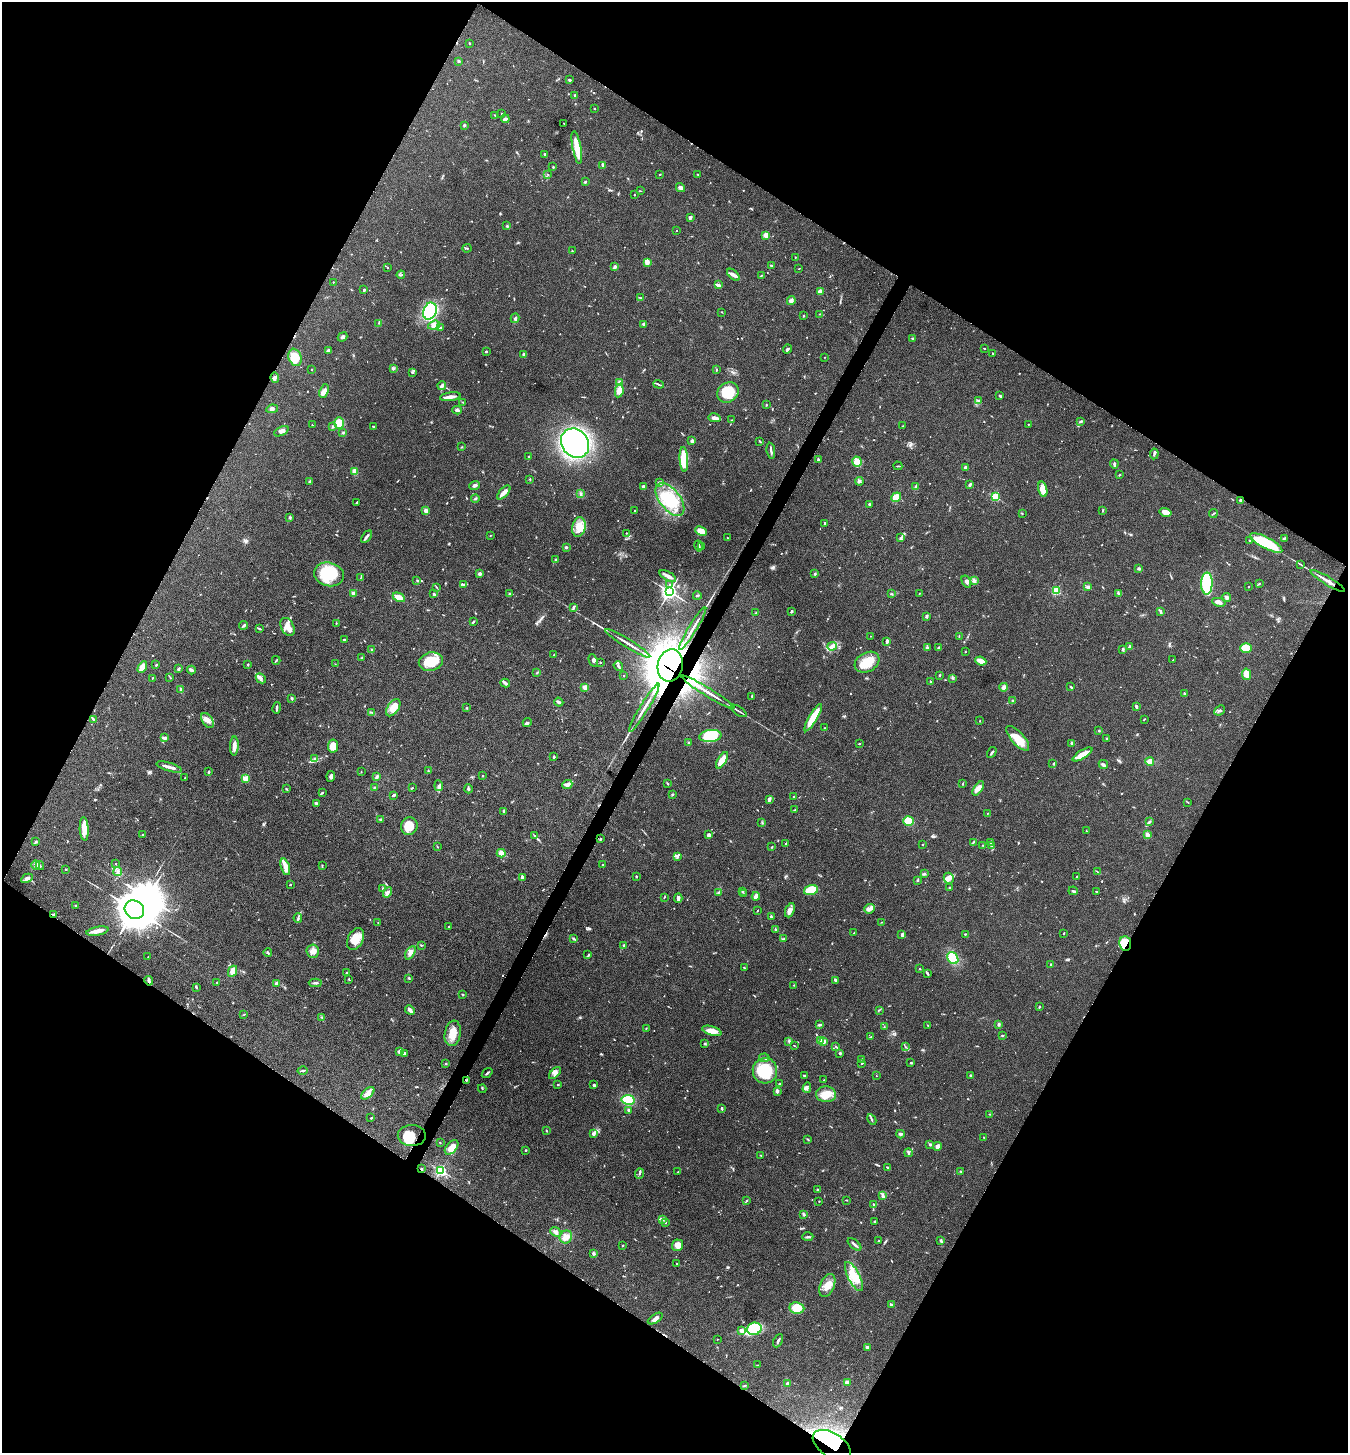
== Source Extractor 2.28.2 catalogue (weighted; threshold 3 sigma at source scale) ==
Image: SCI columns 290-5670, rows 4-5806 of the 5822 x 5813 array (HDU 1 of 3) = the unmasked area's bounding box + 8 px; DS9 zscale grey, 4 x 4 block average (1 PNG px = mean of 4 x 4 image px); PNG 1350 x 1455 px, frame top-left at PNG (2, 2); each listed source drawn as its Kron ellipse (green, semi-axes under 4 px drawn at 4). Shown black and unused: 48% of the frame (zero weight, under 5 of 9 exposures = <1% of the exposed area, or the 3 px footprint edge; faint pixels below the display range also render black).
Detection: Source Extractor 2.28.2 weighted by HDU 2 'WHT'. Background 0.0706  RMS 0.0042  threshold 0.0172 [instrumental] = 3 sigma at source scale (4.09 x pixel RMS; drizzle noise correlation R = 1.36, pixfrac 0.8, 0.05/0.05 arcsec/px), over >= 5 px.
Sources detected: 883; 1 too faint to see at this stretch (4 x 4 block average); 8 inside a brighter object's white glare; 8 cosmic-ray / hot-pixel residue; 1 long thin detection or spike segment (spike, bleed or trail) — neither listed nor drawn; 16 coinciding with a brighter row at this scale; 46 inside a brighter listed object's ellipse — not listed separately; of the other 803, all 500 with FLUX_AUTO >= 1.08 (the completeness limit of this list) listed and drawn (303 fainter detections not listed), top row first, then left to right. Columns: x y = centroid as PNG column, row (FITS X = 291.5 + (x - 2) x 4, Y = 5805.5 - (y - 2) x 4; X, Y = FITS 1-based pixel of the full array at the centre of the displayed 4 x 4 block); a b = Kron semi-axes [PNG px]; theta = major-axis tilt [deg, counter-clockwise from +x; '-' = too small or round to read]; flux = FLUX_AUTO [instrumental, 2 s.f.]
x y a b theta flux
470 43 2 2 - 2.4
459 61 3 3 - 2.7
569 80 3 2 - 3.3
575 96 3 2 - 3.9
594 108 2 2 - 4.1
501 114 2 2 - 1.9
495 116 3 2 - 2.7
505 119 4 3 - 4.3
564 123 2 2 - 1.1
464 125 3 3 - 2.4
577 148 17 3 -79 52
545 154 2 2 - 4.8
603 165 3 2 - 5.2
553 167 2 2 - 1.7
548 174 2 2 - 1.2
698 174 3 2 - 1.3
660 175 2 2 - 1.2
585 182 3 2 - 2.4
680 187 5 4 - 5.4
640 191 3 2 - 1.2
634 195 2 2 - 1.2
690 217 3 2 - 6.5
507 226 3 2 - 2.7
676 230 2 2 - 1.1
766 235 2 2 - 91
467 248 4 2 - 3.1
572 251 3 2 - 2.1
795 257 2 2 - 1.4
647 262 4 3 - 11
771 265 2 2 - 3.2
387 267 2 2 - 1.5
615 267 4 3 - 4.7
799 269 2 2 - 1.2
401 275 4 2 - 1.6
733 275 7 3 -43 8.4
761 276 3 2 - 1.5
333 282 2 2 - 3
718 285 4 2 - 11
364 290 2 2 - 4.9
820 291 4 3 - 13
641 298 3 2 - 1.8
791 300 4 4 - 6.3
430 311 9 6 69 160
722 312 2 2 - 1.7
820 314 2 2 - 1.3
803 316 3 2 - 1.5
515 318 5 3 - 4.4
379 323 2 2 - 1.4
644 324 3 3 - 3.5
434 325 6 4 17 9.6
441 328 3 2 - 2.5
342 337 5 3 - 5.1
912 338 2 2 - 7.1
984 348 2 2 - 1.4
787 349 5 2 - 4
329 350 4 2 - 2.9
486 351 2 2 - 8.6
993 353 2 2 - 1.8
524 355 2 2 - 13
295 357 9 6 -70 38
825 357 2 2 - 1.2
394 368 3 2 - 2.5
312 369 2 2 - 1.5
717 369 3 2 - 1.1
413 372 3 2 - 2.8
275 378 5 3 - 5
620 383 4 3 - 11
659 384 5 2 - 3.5
442 386 4 3 - 7.2
619 390 7 4 80 20
324 391 7 4 71 12
728 392 11 9 35 63
1000 396 3 2 - 3
450 397 10 3 7 12
979 400 3 2 - 1.4
463 402 3 2 - 1.2
766 405 3 2 - 1.5
272 409 6 4 11 7.5
457 410 5 2 - 5.2
715 418 6 3 -11 14
732 420 2 2 - 1.3
1081 421 4 2 - 3.8
339 423 6 4 -87 35
1028 424 3 2 - 1.2
312 425 2 2 - 1.3
373 426 3 2 - 2.1
903 426 2 2 - 1.3
333 427 4 2 - 3.3
281 431 8 3 26 9
343 433 2 2 - 1.8
692 441 2 2 - 31
760 441 3 2 - 2.4
575 443 15 13 -52 450
462 447 3 2 - 1.5
771 451 8 2 -83 6.4
1154 454 5 2 - 4.5
528 456 2 2 - 4.6
684 459 12 4 -87 85
818 460 3 2 - 5.6
857 462 5 5 - 19
1114 464 4 2 - 4.3
898 466 4 2 - 1.9
966 468 3 3 - 12
355 471 3 2 - 20
1120 475 2 2 - 1.7
530 479 2 2 - 2
310 481 3 3 - 2.4
859 481 4 3 - 3.8
659 482 4 3 - 4
475 485 5 3 - 5.5
970 485 3 2 - 5
643 486 3 3 - 4
916 487 3 2 - 6
1043 489 8 4 -75 30
504 493 9 3 48 19
581 494 3 3 - 3.8
896 497 5 4 - 26
995 497 2 2 - 190
475 498 4 2 - 2.8
670 499 19 10 -52 94
1241 500 2 2 - 28
357 502 3 2 - 2.8
869 504 2 2 - 11
426 510 3 2 - 11
635 511 2 2 - 2
1102 511 3 2 - 1.9
1166 512 6 3 -14 23
1022 513 2 2 - 2.3
1213 514 4 2 - 2
290 518 3 2 - 1.7
825 524 3 2 - 4.7
579 527 10 6 78 29
701 531 6 4 -25 23
626 533 2 2 - 1.2
490 536 2 2 - 1.1
366 537 7 2 52 6.8
728 538 3 2 - 1.5
901 538 4 2 - 4.2
1284 538 4 2 - 2.5
1249 540 2 2 - 3.6
1266 543 18 5 -27 120
699 546 5 2 - 6
566 547 3 3 - 3.3
701 547 2 2 - 1.1
556 560 4 2 - 2.4
1301 564 4 2 - 1.9
1139 568 2 2 - 18
329 574 15 11 -14 110
480 574 2 2 - 25
815 574 3 2 - 2.7
668 576 9 3 -28 11
361 577 2 2 - 1.1
417 580 2 2 - 1.7
974 581 3 2 - 2.5
1328 581 20 2 -31 23
966 582 6 3 -60 7
1207 583 11 5 89 170
463 584 4 2 - 2.2
1259 584 3 2 - 1.4
670 585 2 2 - 2.7
437 587 3 2 - 2
1088 587 2 2 - 27
1249 587 2 2 - 1.3
1056 591 2 2 - 190
669 592 3 3 - 760
353 593 4 3 - 5.9
433 593 4 2 - 3.1
509 593 2 2 - 1.9
919 593 3 2 - 1.6
1119 593 4 3 - 4.3
891 594 3 2 - 1.6
697 596 4 2 - 2.2
399 597 6 3 -27 29
1227 598 4 3 - 6.5
1219 602 7 3 -10 9.8
574 608 3 3 - 3.4
792 611 3 2 - 2.9
1161 611 3 3 - 3.2
756 613 3 2 - 1.6
926 616 3 2 - 3.9
473 622 3 2 - 2.8
336 623 2 2 - 1.3
244 625 4 2 - 4.2
287 627 9 6 -63 27
259 628 4 2 - 3
693 628 25 2 59 18
870 636 2 2 - 1.8
959 636 2 2 - 1.5
344 639 4 2 - 2.8
887 641 3 2 - 6.2
628 643 26 2 -31 21
832 646 4 3 - 6.6
1130 647 3 2 - 6
927 648 2 2 - 12
939 648 3 2 - 6.5
1246 648 6 5 - 35
372 649 2 2 - 1.3
1122 650 3 2 - 1.8
965 652 2 2 - 1.1
554 655 2 2 - 1.4
362 658 3 2 - 2
276 660 4 2 - 2.6
1173 660 2 2 - 1.1
593 661 7 3 -66 6
981 661 5 3 - 18
431 662 12 9 12 67
600 662 2 2 - 1.9
867 662 13 9 29 47
335 664 3 2 - 1.5
156 665 4 2 - 2
248 665 3 2 - 1.7
670 665 16 12 80 5400
618 666 5 2 - 4.2
142 667 6 4 59 26
179 669 4 2 - 4.2
191 670 4 2 - 8.6
537 672 2 2 - 1.2
1246 674 6 4 -78 18
940 675 3 2 - 2
624 676 2 2 - 1.6
170 677 3 2 - 1.5
152 678 3 2 - 1.3
261 678 5 3 - 5.3
952 678 2 2 - 1.3
930 681 2 2 - 1.8
505 683 5 3 - 4.9
585 687 2 2 - 53
1004 687 4 4 - 7.6
1071 687 4 2 - 2.8
180 690 3 2 - 4.2
708 692 31 2 -31 31
1184 693 4 2 - 1.9
752 696 3 2 - 1.9
292 698 3 2 - 3
1013 701 4 3 - 3
559 702 4 3 - 3.9
1136 706 3 2 - 6.4
277 708 6 2 79 4.7
393 708 10 5 55 26
467 708 2 2 - 2.3
644 708 28 2 59 22
1220 710 6 2 42 3.3
739 711 9 2 -34 4.7
372 712 2 2 - 1.5
813 718 16 4 59 61
1144 719 2 2 - 1.5
94 720 3 2 - 1.7
207 720 8 5 -57 13
980 721 2 2 - 1.3
527 722 4 3 - 4.4
824 728 2 2 - 1.9
1099 731 2 2 - 1.6
710 736 11 6 7 81
164 738 4 2 - 8.1
1018 738 15 6 -48 49
1107 739 2 2 - 1.7
689 743 2 2 - 2.7
1072 743 4 2 - 4.5
859 744 2 2 - 2.1
234 746 9 2 88 24
333 746 6 5 - 24
992 752 6 2 58 4.8
1082 754 11 3 31 28
554 757 3 2 - 2.8
315 759 3 3 - 2.9
722 760 9 4 58 37
1150 761 4 3 - 22
1053 764 4 2 - 1.4
1103 765 5 2 - 6.8
169 767 13 2 -17 19
428 771 3 2 - 1.5
209 772 3 2 - 3.1
361 772 2 2 - 1.2
331 776 5 3 - 6.1
483 776 2 2 - 1.4
185 777 2 2 - 1.3
377 777 4 2 - 5.1
245 779 2 2 - 120
667 783 2 2 - 1.6
567 784 5 3 - 17
963 784 3 2 - 2
439 786 5 3 - 8.1
374 787 2 2 - 2.1
412 788 3 2 - 1.7
978 788 8 4 55 17
286 789 3 2 - 1.8
468 789 4 2 - 4.8
323 793 3 2 - 1.9
393 795 3 2 - 4.9
672 795 3 2 - 2.6
794 797 3 2 - 1.6
769 799 4 3 - 4.2
1188 802 2 2 - 1.3
316 803 3 2 - 5.2
794 810 4 2 - 2.4
504 811 4 2 - 2.6
987 813 3 2 - 1.2
380 819 2 2 - 4.5
909 821 5 4 - 49
1150 822 2 2 - 1.6
762 823 4 2 - 1.8
409 826 9 8 - 36
84 829 12 4 -87 31
1086 831 2 2 - 2
143 834 3 2 - 1.8
709 835 3 3 - 6
1147 835 4 3 - 10
535 836 3 2 - 2.1
600 839 2 2 - 7.8
35 842 3 2 - 2.5
973 842 3 2 - 2.2
991 842 3 2 - 3
786 843 3 2 - 2
922 844 2 2 - 4.9
983 845 2 2 - 1.2
992 846 3 2 - 4
437 847 3 2 - 1.3
772 847 2 2 - 1.6
501 853 4 4 - 18
677 856 4 3 - 4.7
115 864 2 2 - 1.1
36 865 4 3 - 14
322 865 2 2 - 1.1
603 865 3 3 - 3
40 866 4 2 - 2.5
285 867 8 4 -73 15
65 869 2 2 - 1.2
118 871 4 2 - 3.4
1097 872 3 2 - 1.2
924 874 2 2 - 2
636 876 2 2 - 2.5
522 877 3 2 - 10
1077 877 2 2 - 2.2
27 878 6 3 27 9.5
949 878 5 5 - 11
917 880 4 2 - 2.4
290 885 2 2 - 1.5
383 888 3 2 - 1.4
949 888 2 2 - 1.6
811 890 7 5 15 51
743 891 2 2 - 4.1
1073 891 5 2 - 4.2
1096 891 2 2 - 2.2
387 892 5 3 - 6.3
718 892 4 2 - 2.4
744 894 2 2 - 1.1
756 896 4 3 - 14
664 897 4 2 - 1.5
678 898 4 3 - 7.5
75 906 2 2 - 4.6
870 909 5 4 - 8.7
134 910 10 9 - 6100
790 910 7 4 68 10
757 911 3 2 - 1.3
53 915 2 2 - 2.7
771 917 4 2 - 2.9
298 918 5 2 - 4
882 922 4 2 - 1.4
378 923 2 2 - 1.3
449 926 2 2 - 1.8
776 930 3 3 - 3.5
97 931 11 3 11 13
854 933 2 2 - 1.4
1064 933 3 2 - 1.8
965 934 2 2 - 2.6
902 935 4 3 - 4.4
355 939 11 7 63 35
574 939 4 2 - 3
783 939 2 2 - 2
1125 944 7 6 - 52
421 945 3 2 - 1.9
623 945 2 2 - 1.4
313 951 7 6 - 14
268 953 4 2 - 2.5
410 953 7 4 62 12
588 955 3 2 - 1.6
148 957 2 2 - 1.5
953 958 6 5 - 60
1050 964 2 2 - 1.5
744 968 3 2 - 2.4
920 969 2 2 - 2
232 971 6 4 62 21
347 973 2 2 - 2.2
927 973 3 3 - 3.1
409 978 3 2 - 2.3
349 979 4 2 - 1.1
836 980 3 2 - 7.9
149 981 5 2 - 5.1
217 982 2 2 - 1.3
315 983 6 2 0 4.7
276 984 2 2 - 30
794 985 2 2 - 1.5
196 987 4 2 - 2.7
463 994 3 2 - 2
1039 1007 3 2 - 2.5
410 1010 5 2 - 10
879 1010 3 2 - 1.6
244 1015 3 2 - 1.5
322 1017 3 2 - 2.4
999 1024 3 2 - 3
819 1025 3 2 - 4.5
928 1025 2 2 - 1.5
884 1027 2 2 - 1.4
646 1028 2 2 - 1.5
712 1031 10 4 -17 23
453 1033 13 8 80 31
1002 1035 3 2 - 1.8
871 1037 3 2 - 1.8
821 1040 2 2 - 64
789 1041 3 2 - 2.4
823 1042 4 3 - 16
704 1044 3 2 - 2.2
794 1046 3 2 - 1.1
905 1046 3 2 - 1.6
836 1047 3 2 - 2
399 1051 3 2 - 8.1
404 1053 3 2 - 4.3
840 1053 2 2 - 12
764 1058 5 2 - 3.2
862 1059 2 2 - 1.4
862 1063 4 2 - 1.7
911 1063 3 2 - 2.4
446 1064 3 2 - 1.7
303 1071 5 2 - 3.9
765 1071 13 12 - 100
487 1073 6 2 36 3.3
555 1073 7 4 46 9.1
971 1075 2 2 - 4.1
804 1076 2 2 - 3.7
876 1076 2 2 - 1.1
466 1080 3 2 - 2
823 1080 2 2 - 1.2
558 1084 2 2 - 1.8
780 1084 2 2 - 1.1
594 1085 3 2 - 3.9
807 1088 5 3 - 4.5
482 1089 4 2 - 1.7
777 1091 3 2 - 6.3
368 1093 8 4 41 18
826 1094 10 8 -3 34
628 1100 6 5 - 61
722 1108 4 2 - 2.2
629 1110 3 2 - 3.8
989 1114 2 2 - 1.1
371 1118 2 2 - 2.2
872 1119 6 2 -61 2.9
546 1131 2 2 - 2
593 1134 3 2 - 17
901 1134 4 3 - 3.9
412 1136 14 10 -2 52
984 1138 3 2 - 1.6
808 1139 4 2 - 1.9
440 1143 2 2 - 2
930 1145 3 2 - 2.1
938 1146 4 4 - 9.9
452 1147 8 5 48 24
526 1150 2 2 - 2.1
908 1153 4 2 - 3.5
761 1155 3 2 - 1.7
888 1167 3 2 - 3
421 1169 2 2 - 3.9
441 1170 2 2 - 450
961 1171 2 2 - 1.1
678 1172 3 2 - 1.6
639 1174 5 2 - 4
817 1190 3 2 - 3.2
883 1196 4 3 - 5.1
846 1200 3 2 - 1.3
746 1201 3 2 - 1.8
819 1201 2 2 - 2.1
874 1204 4 2 - 2.4
804 1214 3 2 - 4.5
662 1219 3 3 - 8.2
874 1221 2 2 - 2
665 1222 3 2 - 2
556 1232 6 4 -42 7
566 1237 6 6 - 21
808 1237 5 2 - 4
941 1240 4 2 - 2.8
879 1241 2 2 - 3.6
854 1244 8 2 -40 6.9
623 1245 2 2 - 2.3
677 1245 6 5 - 19
593 1253 3 3 - 3.9
677 1264 3 2 - 1.4
854 1277 16 6 -63 43
827 1285 12 7 67 29
891 1305 2 2 - 6.2
797 1308 7 5 -6 37
655 1319 8 3 32 9.4
754 1329 7 6 - 51
741 1330 2 2 - 10
717 1339 2 2 - 1.1
778 1341 7 2 63 4.6
867 1347 2 2 - 20
757 1365 3 2 - 1.2
847 1382 2 2 - 21
787 1384 2 2 - 5.6
744 1386 4 2 - 2.3
832 1445 21 12 -33 150
Overlapping masked pixels (flux is a lower limit): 12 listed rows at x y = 1241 500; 1328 581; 693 628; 670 665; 644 708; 53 915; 1125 944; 149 981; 466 1080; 412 1136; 421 1169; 832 1445
Diffuse or blended objects may show on this block-average render without a row.